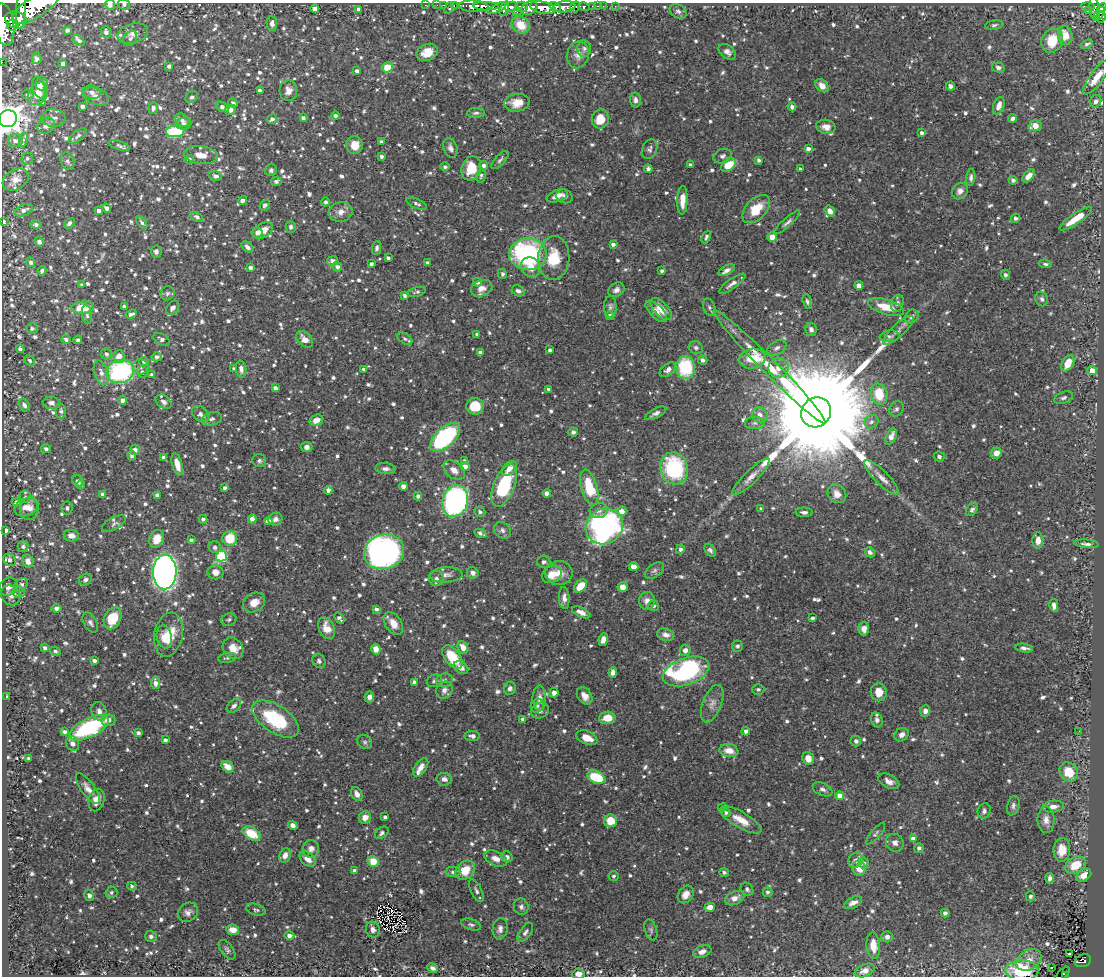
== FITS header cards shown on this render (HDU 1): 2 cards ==
NAXIS1  =                 1102
NAXIS2  =                  974

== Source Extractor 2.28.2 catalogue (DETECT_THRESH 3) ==
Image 1102 x 974 px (HDU 1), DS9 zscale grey, 1 PNG px = 1 image px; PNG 1106 x 978 px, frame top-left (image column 1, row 974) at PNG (2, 3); each listed source drawn as its Kron ellipse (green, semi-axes under 4 px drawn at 4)
Background 1.1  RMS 0.018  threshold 0.0538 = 3 sigma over >= 5 px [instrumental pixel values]
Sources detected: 1302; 1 with non-positive FLUX_AUTO (blend fragments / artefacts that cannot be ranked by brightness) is neither listed nor drawn; of the other 1301, the 500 brightest by FLUX_AUTO listed and drawn (801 fainter detections omitted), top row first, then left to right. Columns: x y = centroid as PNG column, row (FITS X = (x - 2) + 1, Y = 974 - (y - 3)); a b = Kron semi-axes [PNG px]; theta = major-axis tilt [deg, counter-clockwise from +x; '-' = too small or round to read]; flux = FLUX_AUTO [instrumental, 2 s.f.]
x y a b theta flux
124 4 6 5 - 3.3
110 5 5 5 - 5.1
425 5 2 2 - 12
437 5 2 2 - 10
454 5 3 2 - 24
444 6 4 3 - 54
474 6 15 5 -3 1600
486 6 12 4 -2 730
593 6 3 3 - 43
597 6 3 2 - 15
603 6 2 2 - 10
615 6 2 2 - 8.1
1088 6 7 3 -1 180
36 7 27 10 32 5600
511 7 6 5 - 570
521 7 6 5 - 470
555 7 6 4 -31 590
564 7 11 5 6 1300
575 7 5 5 - 230
584 7 5 3 - 160
315 8 4 4 - 7.2
449 8 6 3 62 78
497 8 10 4 27 300
529 8 9 6 28 850
543 8 13 6 -11 2000
1102 8 5 3 - 250
359 9 4 4 - 5
504 9 8 3 70 440
1095 9 12 4 -82 350
21 10 18 5 87 2200
678 11 9 6 -30 3.8
1089 11 3 2 - 7.8
517 12 4 3 - 160
1100 13 7 4 54 330
1101 17 6 4 81 240
16 20 11 8 -15 3100
272 23 7 5 -85 6.2
4 25 21 10 -82 5000
12 25 6 4 85 1100
521 25 10 8 -39 26
994 25 9 4 9 3
67 30 4 3 - 3.7
106 32 6 5 - 4.7
133 34 15 9 16 8.6
1065 35 9 7 -78 16
130 38 8 6 51 3.6
79 40 7 4 -43 3.5
1052 41 12 10 63 34
1087 44 6 4 23 3.2
584 49 8 7 - 3.8
427 52 11 8 23 19
727 52 9 6 -38 6.3
578 55 13 11 77 9.8
37 58 5 4 - 3.4
2 62 2 2 - 9
63 64 4 4 - 4.1
169 66 4 4 - 3.4
388 67 5 5 - 35
998 67 6 4 -11 3.6
357 71 4 3 - 3.7
1097 77 21 6 53 20
42 83 7 6 - 6.1
822 86 7 5 -44 9.5
950 86 4 4 - 4.1
39 88 11 6 -71 9.5
288 90 10 8 -86 8.7
260 91 4 4 - 4.9
92 92 9 6 -17 5.4
28 94 5 5 - 4
38 94 12 9 56 15
96 96 13 8 -20 7.6
192 97 7 5 38 3.1
635 100 7 5 -87 5
1096 101 6 5 - 4.3
43 102 4 4 - 3
233 103 5 4 - 3.8
517 103 13 9 6 16
83 106 4 3 - 4
999 106 9 5 70 8.6
222 107 6 4 -30 5.2
792 107 4 4 - 3.6
153 108 6 4 69 4.8
231 110 5 5 - 6.2
476 113 9 5 1 3
335 116 4 4 - 3.5
53 118 12 8 -5 6.5
303 118 4 3 - 4.2
1012 118 4 4 - 4.2
8 119 9 8 - 1400
272 119 5 4 - 4.2
600 119 9 8 - 26
182 120 8 6 -37 5.5
184 124 8 6 8 4.4
46 126 9 7 33 7.8
1035 126 7 5 16 15
826 127 9 7 -11 8.9
175 131 9 6 3 78
922 133 4 4 - 3.8
78 136 10 5 38 4.7
23 140 7 4 73 3
15 141 7 6 - 5.5
381 142 4 3 - 3
355 145 9 8 - 16
119 146 11 4 -19 3.4
450 148 10 7 -67 5.8
650 149 10 7 69 4.1
808 149 4 4 - 5.4
201 155 17 9 -6 14
381 156 3 3 - 3.3
722 156 9 7 23 4.1
27 158 6 6 - 3.1
189 159 5 4 - 3.4
500 160 11 5 48 3.5
759 160 4 3 - 3.3
67 161 9 6 -68 3.3
690 165 3 3 - 2.9
729 165 8 6 35 23
484 166 5 4 - 4.5
445 167 4 4 - 3
471 168 12 9 72 31
648 169 4 4 - 4
800 169 3 3 - 2.9
271 170 6 5 - 2.9
215 176 7 5 -13 3.6
481 176 7 5 77 2.9
1029 176 8 4 47 11
971 178 8 4 83 3.6
16 180 14 9 31 11
1013 180 4 4 - 3.1
276 181 5 4 - 3.8
960 191 9 7 52 6.8
557 196 11 6 22 9.6
564 196 8 6 -23 4.3
682 200 14 5 88 14
243 201 4 4 - 6.3
326 202 4 4 - 3.1
417 204 11 4 -22 3.9
265 205 6 5 - 3.6
106 208 5 4 - 4
756 209 17 10 47 30
24 210 9 5 22 6.3
99 211 4 3 - 4.4
830 211 6 4 -54 6.4
341 212 12 9 11 9.5
197 217 7 4 -29 3.8
1016 218 5 4 - 3.8
1076 219 19 5 34 30
3 221 3 3 - 4.3
142 222 7 4 -53 2.9
787 222 17 4 42 4.4
69 223 6 4 45 3.7
36 224 5 4 - 3.9
291 227 6 5 - 3.3
263 230 11 7 29 14
257 233 5 5 - 5
706 237 7 4 66 3.3
772 237 5 4 - 13
39 242 5 4 - 4.5
613 244 4 4 - 5.1
247 247 7 4 -41 4.6
377 248 7 4 78 3
156 252 6 5 - 3.8
528 254 19 16 -3 200
388 258 4 3 - 2.9
554 258 22 15 86 39
332 261 5 4 - 4.9
31 262 5 4 - 2.9
427 263 4 3 - 4.1
371 264 3 3 - 3.4
1045 264 7 4 -7 2.9
337 267 5 4 - 4.1
531 267 10 9 - 13
250 268 4 3 - 4
727 270 9 4 28 5.4
42 271 5 3 - 3.5
662 271 3 3 - 3
502 274 5 4 - 3.3
1005 275 5 4 - 3.7
477 282 4 4 - 3.4
732 284 16 5 36 6.1
82 285 4 3 - 3.1
859 286 4 4 - 13
482 288 11 8 21 8.8
616 290 9 6 32 5.1
518 291 7 5 -27 4.2
417 292 9 4 15 3
167 293 7 6 - 3.3
405 295 4 3 - 3
1042 299 7 5 -65 3.6
807 302 8 4 -73 2.9
897 303 8 6 72 4.1
124 306 4 3 - 3
610 307 11 6 89 4
709 307 9 5 -66 3.8
886 307 19 7 -17 24
83 308 11 6 4 33
173 308 8 5 51 6
661 309 14 6 -47 16
656 311 14 6 -45 7.7
131 314 6 3 20 3.9
87 315 9 5 -82 3.9
610 316 4 4 - 7.7
912 316 7 6 - 5.2
32 328 6 5 - 3.1
811 329 6 5 - 4.7
898 330 20 6 43 7.9
477 334 4 4 - 3.2
890 336 10 5 8 3.7
66 339 4 4 - 3.6
162 339 9 5 -28 5.2
305 339 10 6 -45 11
405 339 8 5 -34 2.9
78 340 4 4 - 3.2
696 347 7 6 - 3.8
777 348 11 6 30 5.2
20 349 4 3 - 2.9
550 350 3 3 - 3
480 353 4 3 - 5.2
106 354 6 5 - 3.9
119 357 6 5 - 15
157 357 5 4 - 3.5
752 359 13 10 10 34
703 360 5 4 - 3.3
30 361 6 4 -44 2.9
144 361 5 4 - 3.6
1068 363 9 5 60 23
141 367 8 7 - 4.8
770 367 79 7 -45 50
685 368 11 9 -84 68
779 368 10 9 - 12
234 369 4 3 - 3.4
241 369 8 5 -81 6
363 369 4 3 - 2.9
668 370 9 5 37 6
1092 370 4 4 - 15
120 371 14 11 17 170
142 372 5 5 - 3.7
101 373 12 7 -71 7.9
152 374 4 3 - 3.6
275 388 4 4 - 4.6
548 389 3 3 - 2.9
879 394 11 8 -74 37
1064 398 10 5 18 4.1
122 400 4 4 - 5.9
164 402 9 6 -38 4.4
51 403 8 6 -7 6
24 405 7 5 -53 4.1
475 406 8 8 - 29
896 409 8 6 57 3.5
61 411 7 5 -88 3.4
816 412 15 14 - 64000
656 413 11 5 27 4.4
201 414 9 7 -41 5.5
760 415 8 7 - 8.6
212 419 10 6 15 4.5
316 420 7 5 24 11
871 422 7 6 - 4.1
755 423 10 6 0 3.9
573 432 5 4 - 3.7
445 437 18 9 43 180
891 437 8 5 66 9
307 447 6 5 - 4.8
46 449 4 4 - 3.8
135 450 5 5 - 5.5
996 453 6 5 - 11
132 456 5 4 - 3.6
164 457 4 3 - 4
939 457 5 5 - 3.5
259 461 7 6 - 3.2
465 461 4 3 - 3.3
177 464 11 5 -75 13
465 466 4 4 - 7.8
674 468 16 14 -72 110
385 469 10 5 -4 5.2
509 469 8 5 43 8
454 470 12 8 -37 9.2
751 477 25 6 45 12
881 478 23 7 -45 12
78 481 6 5 - 4.3
81 485 4 3 - 4
504 485 22 10 68 95
403 486 4 4 - 4.6
589 487 18 8 -74 47
224 488 4 3 - 3
328 490 4 4 - 5.3
547 493 4 4 - 6.9
102 494 4 4 - 3.1
837 494 10 8 -42 11
157 495 4 4 - 6.4
418 496 4 4 - 3.5
25 497 6 5 - 3
455 501 16 12 73 370
16 502 4 4 - 3.8
26 507 12 9 18 12
67 508 7 5 81 3.3
30 509 11 9 80 11
761 509 4 4 - 3.6
972 510 7 5 50 3.1
599 511 9 7 16 5.3
621 511 5 5 - 11
480 512 5 5 - 3.3
804 512 8 4 -2 4.1
203 519 4 4 - 3.6
252 519 5 4 - 7.2
275 519 7 6 - 5
268 521 4 4 - 6.2
114 524 13 6 29 4.1
604 526 19 17 30 360
6 530 3 3 - 4.1
502 530 9 7 -42 4.9
480 533 6 3 -25 3.9
71 536 7 6 - 8.7
230 538 7 7 - 35
157 539 9 7 65 17
191 540 4 3 - 3.3
1038 540 8 5 86 9.3
1086 544 12 4 -5 4.3
23 546 6 5 - 2.9
215 547 6 6 - 3.8
680 549 5 4 - 4.1
710 550 7 5 -55 3.6
384 552 20 17 17 460
870 552 5 4 - 3.7
221 556 5 5 - 96
10 560 7 5 -41 2.9
28 561 7 5 -76 8.7
544 562 6 6 - 3.7
634 566 5 4 - 8.9
654 571 11 6 35 4.3
165 572 17 12 89 870
215 572 8 7 - 9.7
473 573 6 5 - 5
559 573 13 12 - 13
552 574 10 8 31 19
446 575 16 7 3 7.5
436 578 7 7 - 4.9
85 580 6 5 - 3.7
21 585 8 5 45 4.3
580 586 8 5 44 18
8 587 10 8 48 8.4
623 587 5 5 - 7.4
19 592 6 6 - 3.4
11 595 10 9 - 6.9
564 598 11 5 -86 6
647 601 9 8 - 7.1
254 602 11 9 31 13
1054 605 7 4 -79 5.6
653 606 5 5 - 3.5
57 608 5 4 - 5.5
376 609 4 3 - 3.5
581 612 10 4 -25 7.7
113 618 11 8 63 38
339 618 6 3 -51 4.2
812 618 4 3 - 3.2
229 620 8 6 14 2.9
90 623 11 6 -60 4.2
393 623 12 8 -56 14
327 628 11 7 -65 15
864 629 6 5 - 7.5
168 635 22 14 79 34
666 635 9 6 -15 7.2
164 637 12 7 -78 15
603 640 6 4 71 7
737 646 5 5 - 3.1
463 647 6 5 - 11
45 648 4 4 - 3.9
233 648 11 9 -53 13
1024 648 9 4 -8 4.5
376 649 5 4 - 9.7
685 650 6 5 - 6.4
55 651 5 4 - 2.9
452 657 13 7 -53 40
227 658 9 5 10 2.9
94 661 4 3 - 3.9
319 661 7 6 - 3.6
461 667 8 5 -32 5.3
686 671 24 13 19 210
613 672 5 4 - 6.1
444 680 8 6 16 3.8
434 681 8 6 25 3.2
414 682 4 4 - 3.2
155 683 6 4 -83 7.6
510 688 7 6 - 4.8
758 689 6 5 - 2.9
444 690 9 8 - 6
879 692 9 8 - 16
554 693 5 4 - 6.8
585 696 9 7 -55 9
7 697 4 3 - 5.5
369 697 5 5 - 5.3
539 698 12 7 -89 7.9
712 704 20 9 68 10
234 706 8 5 46 3.6
537 706 7 6 - 3.3
540 710 9 7 27 4.6
99 711 10 7 -73 5.8
925 711 6 5 - 5.8
607 718 8 6 1 20
275 719 26 13 -33 82
108 720 7 5 1 7.1
523 720 4 4 - 5.1
877 720 7 5 -71 4.6
89 728 21 9 26 130
746 731 4 4 - 4.5
1079 731 3 2 - 3.7
65 732 4 4 - 4.1
138 733 4 3 - 3.7
902 735 7 6 - 8.1
472 736 8 5 -6 5.6
587 738 11 6 -24 17
165 740 4 3 - 3.6
856 741 5 5 - 3.8
365 742 8 6 -34 2.9
73 744 7 6 - 7.4
729 751 9 6 -9 13
808 758 6 5 - 12
29 759 3 3 - 3.2
228 767 7 5 -38 13
421 767 10 5 55 7.7
1069 772 10 8 -51 29
596 777 9 6 -24 46
444 779 8 6 -7 6.3
889 781 11 6 -27 7
88 789 18 6 -54 8.5
822 789 10 6 -24 4.3
357 794 7 5 -62 6.8
840 796 4 4 - 16
97 800 11 7 75 11
1013 806 10 6 75 3.9
723 807 4 4 - 3.6
1053 807 11 6 6 7.5
984 811 8 6 74 4.2
726 813 4 4 - 3.1
365 817 6 6 - 11
385 817 3 3 - 2.9
741 820 23 8 -30 19
1046 820 13 8 -89 8.5
610 821 6 6 - 22
293 825 5 4 - 5.6
382 833 8 5 39 3.2
251 834 9 6 -30 35
876 834 13 4 49 3.2
913 839 4 4 - 9.9
895 843 9 8 - 6.1
919 848 5 4 - 3.3
311 849 9 8 - 5.7
1062 850 12 8 85 17
285 855 7 5 65 8.1
507 857 5 5 - 4.5
308 859 9 6 -43 11
496 859 12 7 -25 9.5
855 860 8 7 - 5
373 861 5 5 - 23
864 863 5 5 - 3.2
1075 865 11 8 30 26
859 868 8 6 -71 16
355 870 4 3 - 3.9
465 870 11 8 41 24
453 872 7 5 0 3.8
724 872 4 4 - 3.3
1084 875 8 5 35 12
614 876 5 5 - 2.9
1050 878 5 4 - 4.2
132 886 4 4 - 2.9
747 889 7 5 -49 3.4
476 891 12 5 -64 4
112 892 6 5 - 3.5
768 892 5 5 - 3.5
686 894 9 7 55 10
89 895 5 4 - 4.3
1030 896 5 4 - 3.1
735 898 10 6 23 8.9
853 903 9 5 27 7.7
521 907 8 7 - 4.3
710 907 5 4 - 9.2
256 910 10 5 -15 3.3
188 912 11 9 38 6
945 913 4 4 - 3
471 925 10 5 -19 3.2
500 929 11 7 82 6.1
233 930 6 5 - 13
373 930 8 7 - 5.8
651 930 11 6 -73 3.2
525 932 11 5 55 4.1
151 936 6 5 - 3.3
289 936 5 4 - 5.4
887 937 5 5 - 5.4
873 946 13 6 -85 18
227 950 11 6 -54 3.6
702 952 9 6 20 7.5
1070 954 3 2 - 3.6
1029 960 13 9 32 12
1083 961 8 6 19 140
433 968 6 4 -27 3.9
1051 968 2 2 - 3.6
865 970 10 6 21 8.2
1022 970 16 10 -1 38
578 974 6 5 - 10
1063 974 9 3 44 38
1065 975 3 3 - 31
At the frame edge (FLAGS 8, measured only in part): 12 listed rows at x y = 124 4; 110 5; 36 7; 1102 8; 4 25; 2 62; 1097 77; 8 119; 3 221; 1022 970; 578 974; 1065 975
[801 fainter detections neither listed nor drawn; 1 non-positive-flux detection neither listed nor drawn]